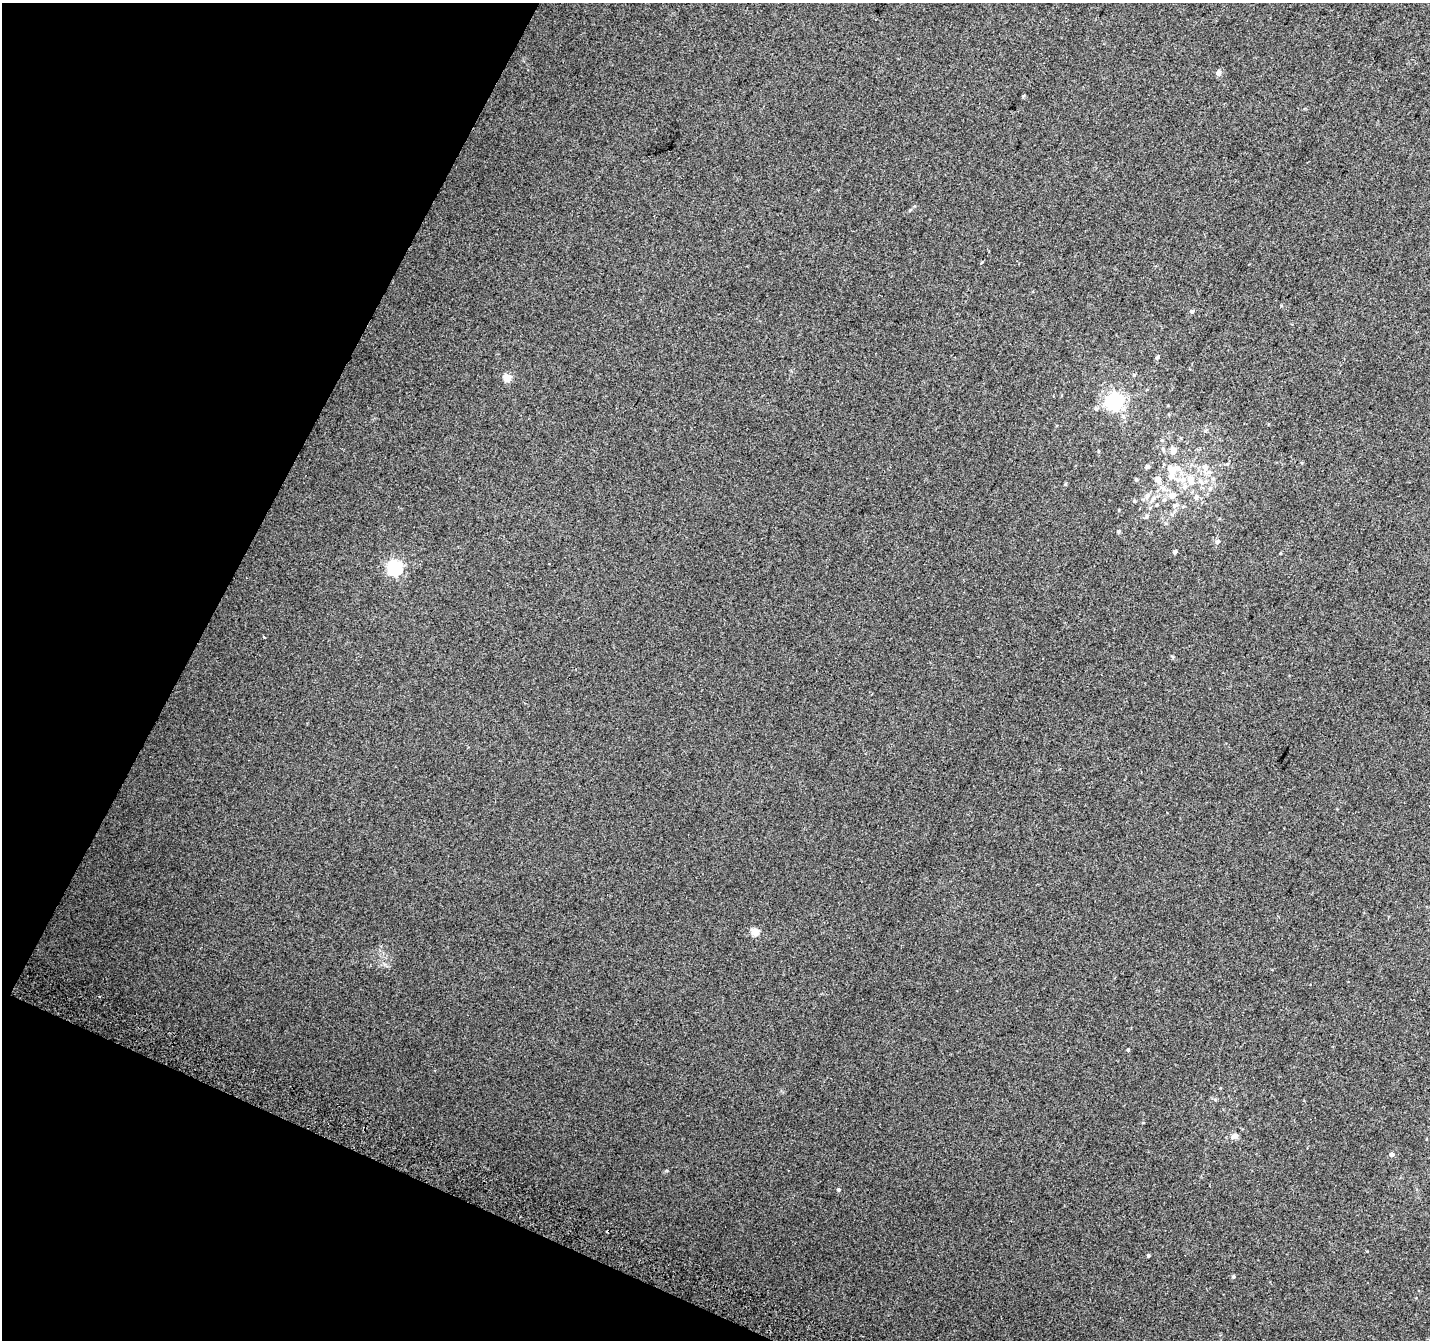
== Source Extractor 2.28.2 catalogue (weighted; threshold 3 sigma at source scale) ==
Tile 9 of 4 x 4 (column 1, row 3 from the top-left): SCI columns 28-1455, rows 1646-2983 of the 5758 x 5899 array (HDU 1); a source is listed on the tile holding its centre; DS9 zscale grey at full resolution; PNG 1432 x 1342 px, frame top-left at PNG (2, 3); no overlay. Shown black and unused: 21% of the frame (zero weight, under 2 of 3 exposures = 2% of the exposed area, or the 3 px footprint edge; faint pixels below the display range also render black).
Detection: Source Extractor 2.28.2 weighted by HDU 2 'WHT'; one run over the whole footprint, this tile lists its part. Background 0.0817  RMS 0.014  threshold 0.0628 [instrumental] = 3 sigma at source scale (4.5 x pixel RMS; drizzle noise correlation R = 1.50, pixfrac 1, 0.0396/0.0396 arcsec/px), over >= 5 px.
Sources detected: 45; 1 cosmic-ray / hot-pixel residue — not listed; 4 inside a brighter listed object's ellipse — not listed separately; the other 40 listed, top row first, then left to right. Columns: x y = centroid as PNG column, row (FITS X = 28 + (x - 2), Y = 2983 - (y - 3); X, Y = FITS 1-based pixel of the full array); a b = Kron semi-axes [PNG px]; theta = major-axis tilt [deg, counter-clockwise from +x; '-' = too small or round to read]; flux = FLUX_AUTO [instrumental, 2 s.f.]
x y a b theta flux
1218 73 6 5 - 5.8
981 262 3 3 - 3.5
1192 311 6 5 - 2.1
1157 357 5 4 - 2.1
1134 375 5 3 - 1.4
507 378 5 5 - 34
1115 401 6 6 - 480
1096 408 6 5 - 2.3
1163 449 6 5 - 2.4
1173 451 6 6 - 9.6
1227 464 5 4 - 1.6
1147 466 5 5 - 2.8
1205 467 10 8 -32 8.6
1171 470 13 10 -52 16
1136 479 5 4 - 1.9
1158 479 8 8 - 6.6
1190 480 17 9 -65 16
1200 481 7 6 - 4.3
1065 484 5 4 - 1.5
1163 488 9 6 -13 5.5
1210 488 7 6 - 3.6
1172 495 8 7 - 7.2
1147 496 9 6 50 5.9
1196 497 7 6 - 4.8
1164 500 6 4 42 2.4
1134 501 4 4 - 1.4
1174 505 7 7 - 4.3
1147 516 6 5 - 2.3
1118 531 5 4 - 1.8
1217 542 6 5 - 3.2
1175 552 4 3 - 3.8
395 568 7 6 - 270
264 637 3 2 - 2.2
755 932 5 5 - 36
1128 1050 3 3 - 1.6
1235 1136 9 6 16 6.7
1392 1154 5 4 - 4.1
838 1189 4 4 - 1.8
1148 1256 4 3 - 1.9
1233 1276 5 4 - 1.7
Unlisted compact peaks at least as high as the median listed source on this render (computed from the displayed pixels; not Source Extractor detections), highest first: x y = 1023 96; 667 1171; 1281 306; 385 964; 910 210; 1119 510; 1143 1123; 1367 1251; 1280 553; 1215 1099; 1098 451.